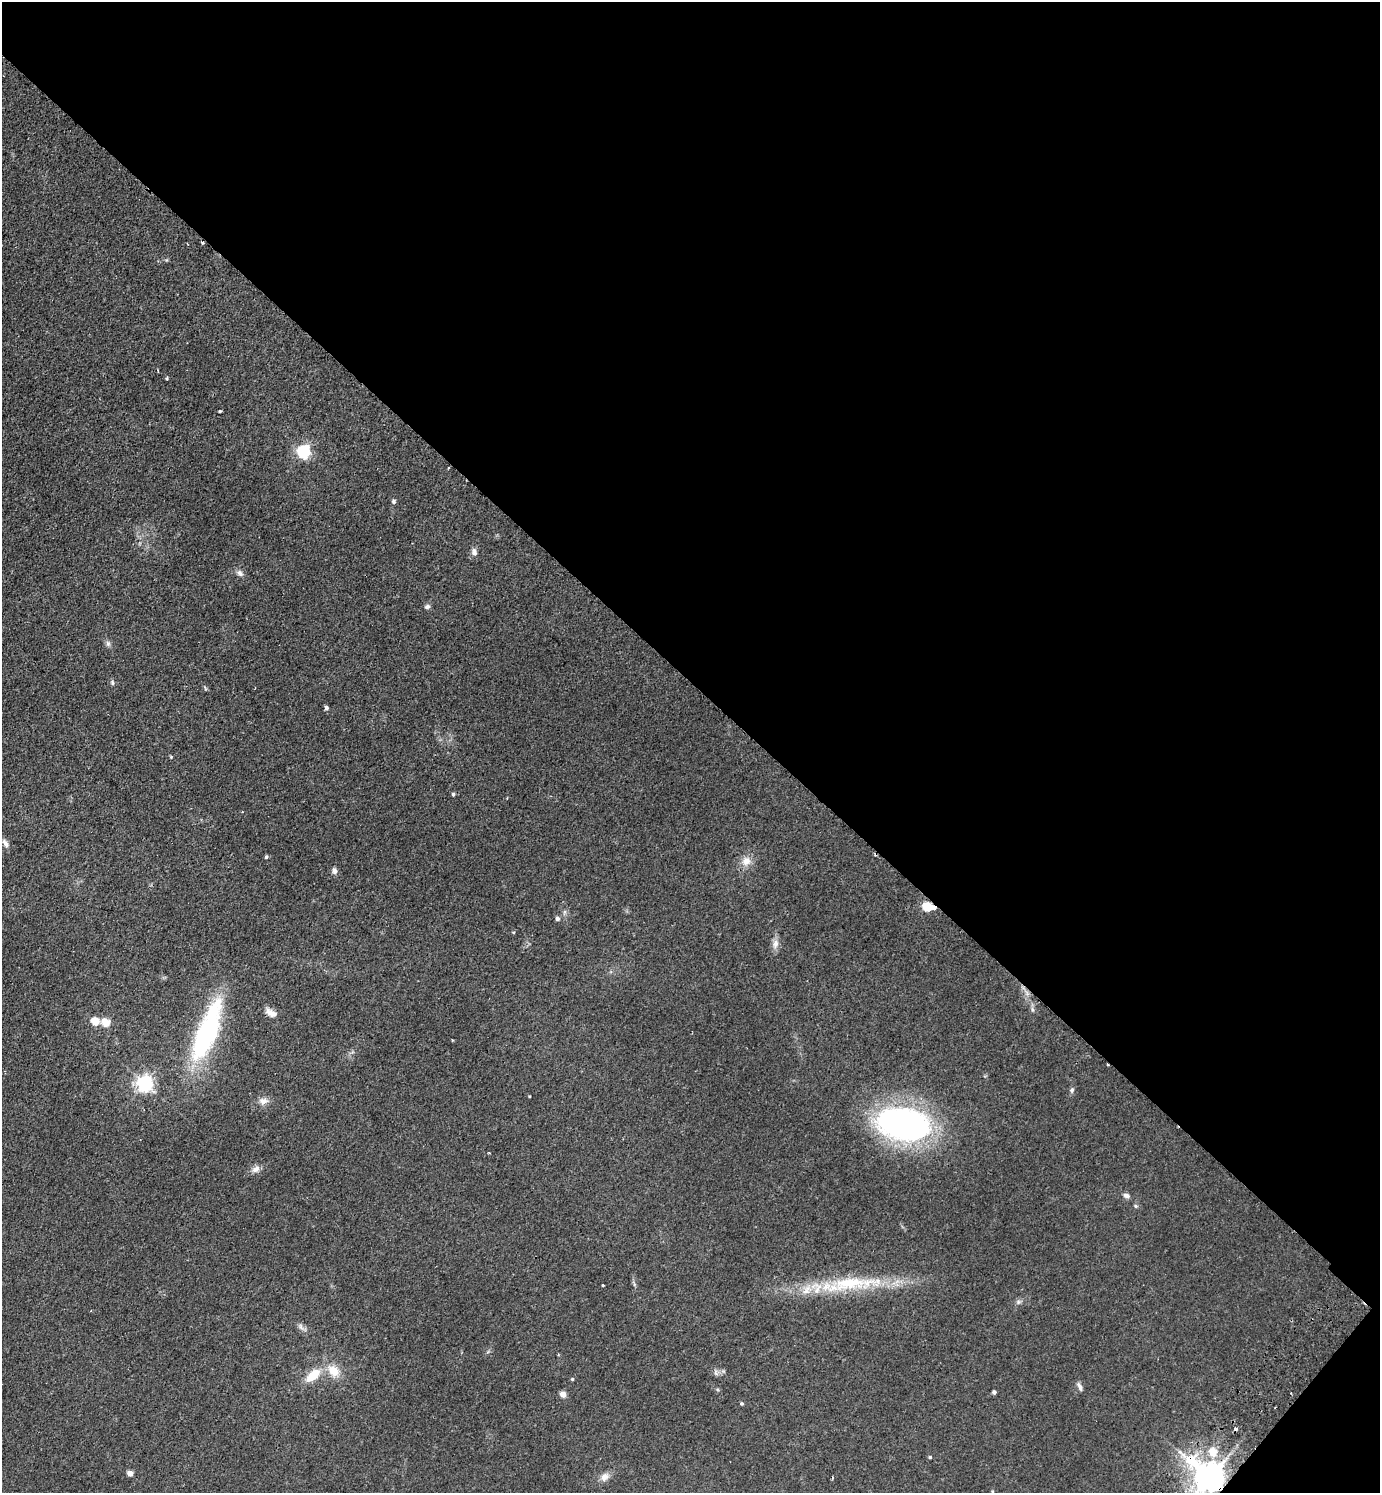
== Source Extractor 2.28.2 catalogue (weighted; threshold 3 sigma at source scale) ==
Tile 8 of 4 x 4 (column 4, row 2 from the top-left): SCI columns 4480-5857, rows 3024-4514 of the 6059 x 6046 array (HDU 1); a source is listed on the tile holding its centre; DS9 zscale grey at full resolution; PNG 1382 x 1495 px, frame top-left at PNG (2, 2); no overlay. Shown black and unused: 46% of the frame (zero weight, under 2 of 3 exposures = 3% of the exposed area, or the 3 px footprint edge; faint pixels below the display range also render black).
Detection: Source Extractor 2.28.2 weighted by HDU 2 'WHT'; one run over the whole footprint, this tile lists its part. Background 0.0273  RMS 0.0043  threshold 0.0193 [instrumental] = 3 sigma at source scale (4.5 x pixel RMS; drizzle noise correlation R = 1.50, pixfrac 1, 0.05/0.05 arcsec/px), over >= 5 px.
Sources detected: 57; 3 cosmic-ray / hot-pixel residue — not listed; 2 inside a brighter listed object's ellipse — not listed separately; the other 52 listed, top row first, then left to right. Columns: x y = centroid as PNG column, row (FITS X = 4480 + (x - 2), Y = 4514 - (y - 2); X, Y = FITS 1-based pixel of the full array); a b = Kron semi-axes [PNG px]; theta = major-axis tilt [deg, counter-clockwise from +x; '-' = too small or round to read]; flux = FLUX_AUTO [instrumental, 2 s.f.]
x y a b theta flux
202 243 3 3 - 0.55
167 378 4 3 - 0.48
220 411 3 3 - 1.1
303 451 6 6 - 88
393 501 6 5 - 0.81
474 552 11 7 -76 1.7
240 573 9 7 -40 1.6
427 607 7 5 23 1.3
108 644 8 6 -88 1.2
112 683 7 6 - 0.86
326 708 5 4 - 0.99
171 757 5 3 - 0.36
453 794 4 4 - 0.67
5 843 11 5 -56 1.5
266 857 4 4 - 0.66
746 861 12 11 - 4.3
334 871 8 6 89 1.3
927 907 5 5 - 26
934 908 4 3 - 4.4
557 919 5 4 - 1.3
775 944 13 8 82 2.7
1033 1010 6 4 -70 0.74
271 1013 16 8 -31 3
95 1021 5 5 - 13
105 1023 5 5 - 13
207 1031 75 22 69 63
144 1083 6 6 - 150
1072 1090 7 5 68 0.98
529 1096 3 2 - 0.3
263 1101 11 9 6 2.8
904 1124 50 27 -8 140
489 1153 3 2 - 0.39
256 1169 12 8 29 2.4
1126 1195 8 6 -17 1.5
1136 1206 5 5 - 0.63
849 1283 62 19 4 32
603 1285 3 3 - 0.69
1018 1302 7 5 22 1.1
301 1327 10 5 -76 1.4
333 1371 18 13 -47 7.3
716 1373 8 4 -90 0.92
313 1375 21 10 38 9
572 1379 4 4 - 0.56
1080 1387 12 5 -65 1.4
994 1392 4 4 - 1.3
563 1394 5 4 - 5.3
742 1404 4 4 - 0.66
1213 1452 6 6 - 9.3
930 1457 4 3 - 0.59
130 1473 4 4 - 5.1
605 1477 13 9 48 2.9
1209 1478 10 8 -43 830
Overlapping masked pixels (flux is a lower limit): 3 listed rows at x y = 927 907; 934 908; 1209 1478
Isophote crosses this tile's border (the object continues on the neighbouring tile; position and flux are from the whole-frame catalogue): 1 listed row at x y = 1209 1478